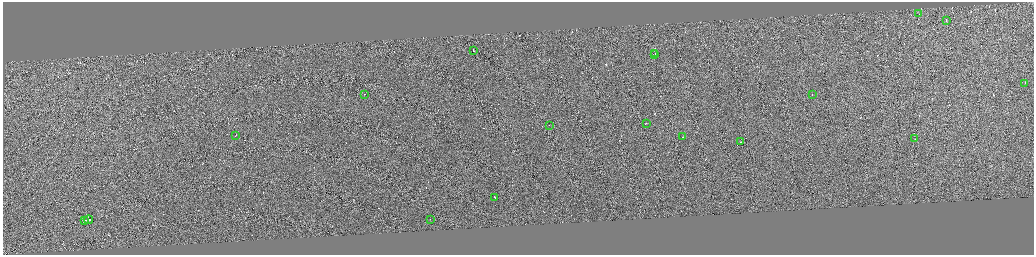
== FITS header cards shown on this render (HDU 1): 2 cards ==
NAXIS1  =                 4125
NAXIS2  =                 1009

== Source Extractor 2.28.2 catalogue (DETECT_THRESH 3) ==
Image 4125 x 1009 px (HDU 1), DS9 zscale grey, zoomed out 1/4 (1 PNG px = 4 x 4 image px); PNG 1036 x 257 px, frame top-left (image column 3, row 1008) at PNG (3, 2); each listed source drawn as its Kron ellipse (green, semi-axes under 4 px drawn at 4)
Background 0.721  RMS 3.9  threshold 11.6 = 3 sigma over >= 5 px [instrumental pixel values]
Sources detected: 314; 296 cannot appear on this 1/4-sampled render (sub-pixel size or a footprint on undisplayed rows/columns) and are neither listed nor drawn; the other 18 listed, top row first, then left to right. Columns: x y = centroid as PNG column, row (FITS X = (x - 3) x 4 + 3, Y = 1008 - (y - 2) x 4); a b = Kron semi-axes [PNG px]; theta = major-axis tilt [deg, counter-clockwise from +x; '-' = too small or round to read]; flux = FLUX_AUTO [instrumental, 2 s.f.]
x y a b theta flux
919 13 2 1 - 20000
946 20 3 1 - 39000
473 50 2 1 - 17000
655 53 2 1 - 16000
655 55 2 1 - 20000
1025 83 2 1 - 11000
365 94 2 1 - 15000
812 95 2 1 - 12000
646 123 2 1 - 17000
549 125 2 1 - 15000
236 135 2 1 - 16000
683 137 2 1 - 15000
915 138 2 1 - 11000
740 142 2 1 - 11000
495 198 3 1 - 19000
88 219 4 1 - 53000
431 219 2 1 - 9400
84 220 3 1 - 18000
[296 sub-pixel or undisplayed-footprint detections neither listed nor drawn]